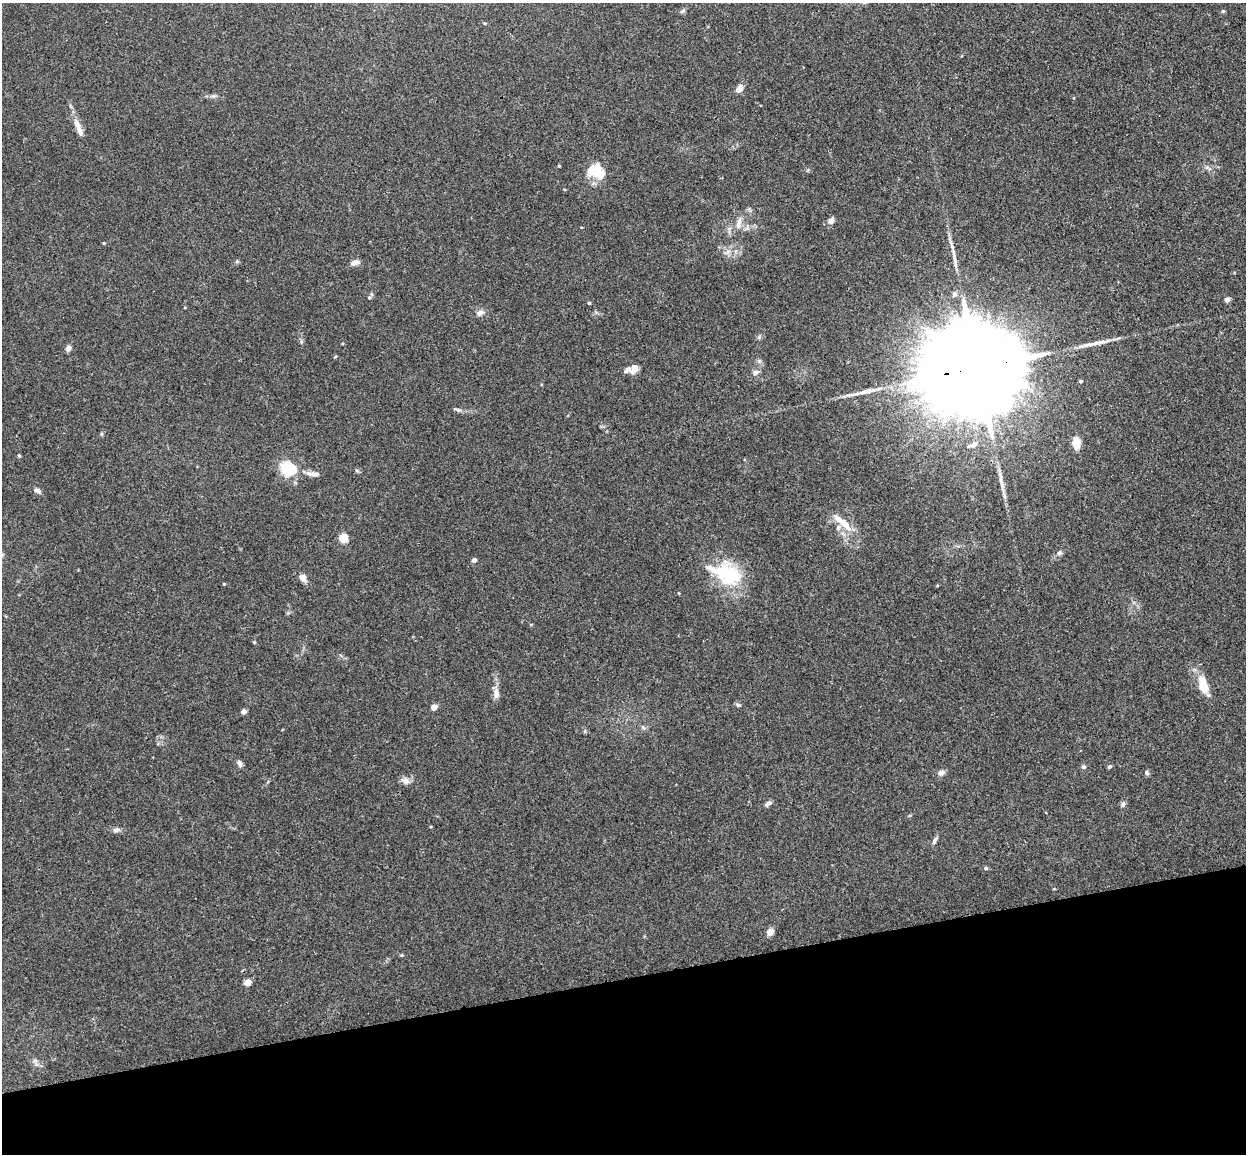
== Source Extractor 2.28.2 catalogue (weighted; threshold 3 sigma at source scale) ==
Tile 14 of 4 x 4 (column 2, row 4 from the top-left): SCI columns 1301-2544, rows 153-1304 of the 5086 x 5029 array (HDU 1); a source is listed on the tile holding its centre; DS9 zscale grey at full resolution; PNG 1248 x 1156 px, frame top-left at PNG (2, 3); no overlay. Shown black and unused: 15% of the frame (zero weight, under 3 of 4 exposures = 5% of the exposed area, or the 3 px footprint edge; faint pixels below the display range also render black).
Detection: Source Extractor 2.28.2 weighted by HDU 2 'WHT'; one run over the whole footprint, this tile lists its part. Background 0.0387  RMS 0.0042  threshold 0.0191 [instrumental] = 3 sigma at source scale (4.5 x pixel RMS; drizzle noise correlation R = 1.50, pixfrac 1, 0.05/0.05 arcsec/px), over >= 5 px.
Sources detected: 65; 1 inside a brighter object's white glare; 1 long thin detection or spike segment (spike, bleed or trail) — not listed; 5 inside a brighter listed object's ellipse — not listed separately; the other 58 listed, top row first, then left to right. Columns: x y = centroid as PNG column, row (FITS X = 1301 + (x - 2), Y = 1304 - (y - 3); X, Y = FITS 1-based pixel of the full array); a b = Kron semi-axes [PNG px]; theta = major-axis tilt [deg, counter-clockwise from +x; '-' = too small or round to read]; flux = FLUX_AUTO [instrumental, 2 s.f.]
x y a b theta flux
682 11 9 4 27 0.78
1223 11 5 5 - 0.61
739 88 9 7 56 2.9
77 124 17 7 -59 3.5
559 166 3 3 - 0.44
594 170 19 17 23 9.3
831 220 8 6 54 1.7
739 223 17 6 76 2.7
104 243 4 3 - 0.42
954 259 28 4 -81 3
237 261 6 4 19 0.58
356 262 12 6 11 1.9
954 294 7 7 - 1.2
369 297 5 4 - 0.48
1227 299 5 5 - 1.9
589 303 4 4 - 0.61
480 312 11 7 22 1.8
759 337 5 5 - 0.7
68 348 8 5 56 1.6
759 361 5 5 - 0.84
979 368 43 20 9 20000
634 369 12 9 50 2.9
755 372 9 6 12 1.6
1080 381 4 3 - 0.57
457 409 11 3 -15 0.93
1076 443 13 8 -90 4.9
973 445 16 6 17 2.1
19 456 5 4 - 0.49
288 469 16 15 - 18
357 471 6 4 -19 0.57
312 474 14 7 -2 2.4
37 491 9 5 -29 1.4
843 523 30 8 -41 7.8
343 538 5 5 - 13
1059 553 7 6 - 1.1
474 560 4 4 - 1.7
732 574 37 29 -65 21
303 578 10 8 -63 2.2
224 584 4 3 - 0.35
254 642 5 4 - 0.48
1203 685 23 10 -79 8
496 693 14 7 -85 2.7
738 705 7 4 -15 0.72
434 707 5 5 - 3
243 712 5 4 - 2
239 763 8 6 -60 1.5
1084 767 6 6 - 0.8
1109 767 5 4 - 0.78
941 772 9 7 21 1.6
1147 772 7 5 -49 0.92
405 781 11 8 -30 2.1
768 803 10 5 23 1.2
1123 804 6 6 - 0.91
116 830 9 6 9 1.4
934 841 10 5 64 1.1
986 868 5 4 - 0.72
770 932 8 7 - 2.6
247 982 5 4 - 6
Overlapping masked pixels (flux is a lower limit): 1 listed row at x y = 979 368